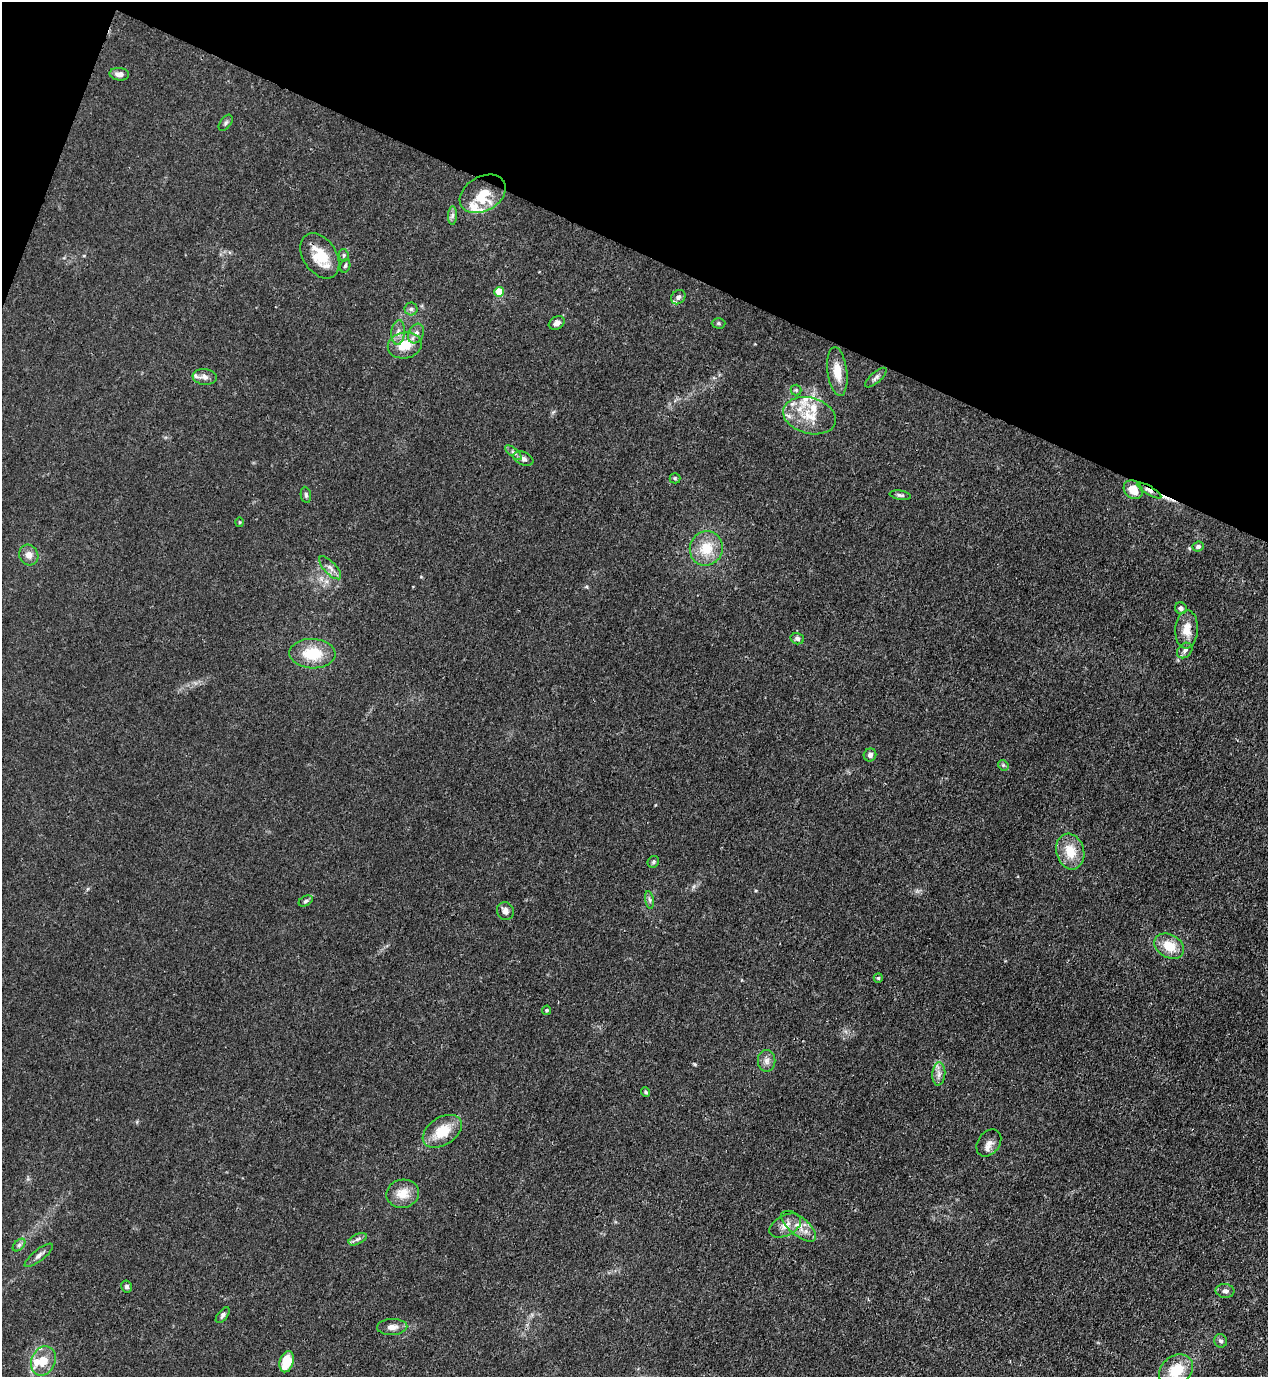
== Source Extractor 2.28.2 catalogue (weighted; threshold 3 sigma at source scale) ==
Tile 2 of 4 x 4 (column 2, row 1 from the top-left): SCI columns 1620-2885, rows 4165-5539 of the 5639 x 5578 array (HDU 1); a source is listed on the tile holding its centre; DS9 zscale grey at full resolution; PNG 1270 x 1379 px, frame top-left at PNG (2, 2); each listed source drawn as its Kron ellipse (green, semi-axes under 4 px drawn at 4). Shown black and unused: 19% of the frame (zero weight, under 3 of 4 exposures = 7% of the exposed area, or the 3 px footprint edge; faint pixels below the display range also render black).
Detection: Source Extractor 2.28.2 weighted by HDU 2 'WHT'; one run over the whole footprint, this tile lists its part. Background 0.0145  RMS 0.0024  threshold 0.0108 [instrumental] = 3 sigma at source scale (4.5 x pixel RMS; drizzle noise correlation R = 1.50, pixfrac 1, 0.05/0.05 arcsec/px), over >= 5 px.
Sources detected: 77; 1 cosmic-ray / hot-pixel residue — neither listed nor drawn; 10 inside a brighter listed object's ellipse — not listed separately; the other 66 listed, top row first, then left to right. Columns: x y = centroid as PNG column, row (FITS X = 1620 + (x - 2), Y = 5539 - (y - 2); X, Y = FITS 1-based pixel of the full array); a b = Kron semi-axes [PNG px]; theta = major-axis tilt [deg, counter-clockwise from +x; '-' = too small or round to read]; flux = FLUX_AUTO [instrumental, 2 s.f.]
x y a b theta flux
119 74 10 6 -5 1.4
226 123 9 5 54 0.51
483 194 25 17 30 5.9
452 215 9 4 89 0.63
344 255 6 4 -84 0.41
320 256 25 16 -56 6.5
345 266 7 5 72 0.46
499 292 5 4 - 6
678 297 8 6 46 0.72
411 309 6 6 - 0.56
557 323 8 6 30 1.1
719 323 7 5 -1 0.39
398 332 12 6 85 1.3
416 334 10 7 61 1.3
405 345 17 13 11 5.2
837 372 24 10 -82 3.9
205 377 12 7 -7 1.1
876 378 13 5 41 0.84
796 390 5 5 - 0.36
810 416 27 18 -15 7
514 453 10 4 -40 0.71
523 459 10 6 -22 0.87
675 478 5 5 - 0.29
1133 490 10 8 -43 3.3
1149 490 14 4 -30 1.2
306 495 8 5 -80 0.46
900 495 10 4 -9 0.55
240 522 5 3 - 0.24
1198 546 5 4 - 0.7
706 548 17 16 - 5.8
29 555 10 9 - 1.6
330 568 15 6 -47 1.2
1181 608 6 5 - 0.7
1187 629 19 11 86 3.4
797 639 7 5 -17 0.66
1185 650 9 6 46 0.76
312 654 23 14 -3 7.9
870 755 6 6 - 0.92
1003 765 6 4 -45 0.39
1070 851 18 13 -74 5.2
653 862 6 5 - 0.41
649 900 9 4 -81 0.57
306 901 7 5 28 0.51
505 911 9 8 - 1.2
1169 946 16 11 -29 4.7
878 978 5 4 - 0.28
547 1010 4 4 - 0.41
766 1061 11 9 90 1.2
939 1074 11 6 85 1.2
646 1092 5 4 - 0.4
442 1131 21 13 33 6.3
989 1143 15 11 54 1.6
403 1194 16 14 13 3.7
785 1226 17 10 28 2.2
799 1226 21 9 -40 2.9
358 1239 10 5 27 0.75
19 1245 7 4 45 0.57
39 1255 17 5 38 1.1
126 1286 6 5 - 0.56
1225 1291 9 7 -6 0.94
223 1315 9 5 52 0.61
392 1327 15 8 2 1.6
1221 1341 7 6 - 0.64
43 1361 15 12 65 3.7
287 1362 11 7 74 7.8
1176 1370 18 14 36 6.5
Overlapping masked pixels (flux is a lower limit): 1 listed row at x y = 1149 490
Isophote crosses this tile's border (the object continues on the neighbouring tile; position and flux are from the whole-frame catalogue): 1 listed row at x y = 1176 1370